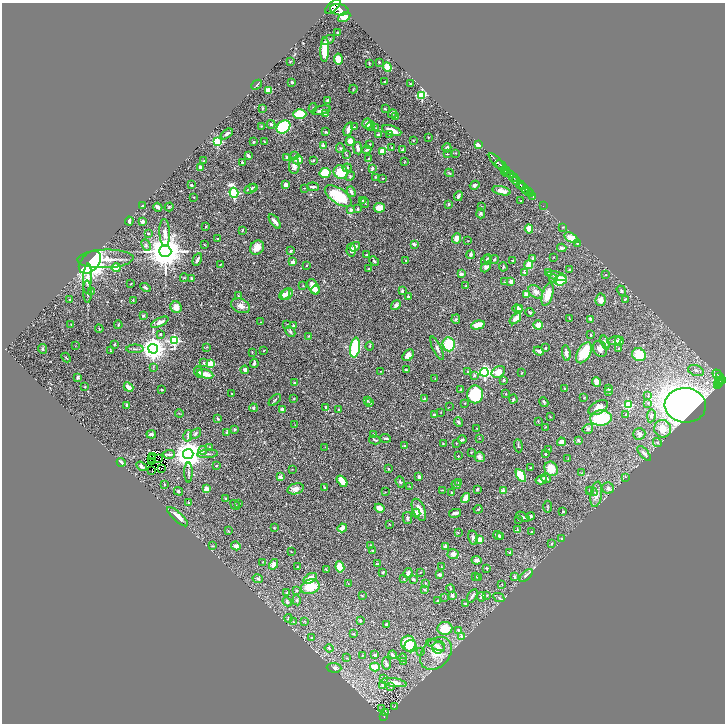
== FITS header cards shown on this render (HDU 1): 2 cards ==
NAXIS1  =                 1446
NAXIS2  =                 1443

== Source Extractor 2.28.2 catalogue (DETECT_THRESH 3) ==
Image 1446 x 1443 px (HDU 1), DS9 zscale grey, zoomed out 1/2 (1 PNG px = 2 x 2 image px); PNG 727 x 726 px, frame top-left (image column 2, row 1442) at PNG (2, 3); each listed source drawn as its Kron ellipse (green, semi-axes under 4 px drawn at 4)
Background 0.702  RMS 0.022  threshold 0.0669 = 3 sigma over >= 5 px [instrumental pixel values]
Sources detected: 551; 21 cannot appear on this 1/2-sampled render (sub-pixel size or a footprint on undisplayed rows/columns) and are neither listed nor drawn; of the other 530, the 500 brightest by FLUX_AUTO listed and drawn (30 fainter detections omitted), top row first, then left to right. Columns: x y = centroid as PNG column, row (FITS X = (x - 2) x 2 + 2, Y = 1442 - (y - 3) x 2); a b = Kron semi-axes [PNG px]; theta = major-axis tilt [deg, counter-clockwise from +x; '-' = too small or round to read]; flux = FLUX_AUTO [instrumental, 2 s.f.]
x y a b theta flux
333 6 9 4 45 3400
339 10 9 5 -11 3600
344 17 6 4 28 160
337 33 3 2 - 3.2
328 40 7 2 27 9.7
325 50 12 4 88 120
338 59 5 4 - 48
290 61 4 2 - 4.5
379 62 2 2 - 5.4
369 63 3 2 - 3.7
387 67 5 4 - 53
292 82 3 2 - 6.8
384 82 2 2 - 4.5
410 84 2 2 - 2.2
257 85 6 2 44 3.5
353 89 4 2 - 3.1
268 90 3 3 - 70
422 95 3 3 - 300
328 100 3 2 - 8.2
262 108 3 2 - 4.7
313 108 4 3 - 4.2
385 109 2 2 - 5.6
321 110 10 4 15 16
300 114 6 5 - 110
325 114 4 3 - 25
393 114 4 3 - 4.7
396 117 4 2 - 2
271 124 4 3 - 5.6
367 124 5 4 - 19
261 126 3 3 - 3.5
370 126 5 3 - 7.1
283 127 7 6 - 400
354 127 2 2 - 3.4
376 128 2 2 - 2.1
348 129 7 3 70 26
392 130 10 4 -18 43
326 132 3 2 - 5.2
227 134 7 3 36 12
390 134 3 3 - 6
378 135 3 3 - 14
428 137 2 2 - 3.4
413 140 3 2 - 2.5
264 141 3 2 - 2.6
350 141 5 4 - 35
217 142 3 3 - 270
253 142 2 2 - 5.8
479 144 4 2 - 52
369 145 3 2 - 2.8
323 146 3 3 - 16
392 147 2 2 - 7.9
340 148 4 4 - 6.5
358 148 6 3 -82 14
447 148 5 4 - 12
367 150 4 2 - 7.2
403 150 3 3 - 6.9
382 151 3 2 - 90
456 153 3 2 - 2.8
346 154 4 2 - 2.9
447 154 2 2 - 4
248 156 4 3 - 13
295 156 2 2 - 17
287 158 2 2 - 23
369 158 3 2 - 2.1
298 160 5 4 - 26
313 160 3 3 - 3.1
204 161 2 2 - 3.5
496 161 10 2 -48 1000
242 162 3 2 - 4.8
404 162 3 2 - 1.7
294 166 8 5 88 27
501 166 6 2 -43 750
201 168 4 3 - 21
347 168 4 4 - 7.3
372 168 3 2 - 18
504 170 2 1 - 60
506 171 2 1 - 84
341 172 7 6 - 110
325 173 5 5 - 130
449 173 4 3 - 4.8
507 173 4 1 - 270
510 174 3 2 - 380
350 176 5 4 - 4.7
375 177 4 3 - 4.5
383 178 3 2 - 1.6
514 178 4 1 - 220
516 181 4 3 - 450
192 185 2 2 - 4.5
286 185 3 3 - 21
475 185 5 4 - 11
521 185 4 2 - 1000
253 187 3 2 - 2.8
313 187 6 2 -5 10
523 187 2 1 - 440
305 188 2 2 - 2
250 189 6 4 29 12
526 190 4 2 - 570
502 191 9 3 -12 33
351 192 5 3 - 13
529 192 3 2 - 450
234 193 5 4 - 420
530 194 2 1 - 270
338 196 15 7 -33 190
458 196 5 3 - 14
194 197 2 1 - 2.3
533 197 3 2 - 270
363 201 3 3 - 5.1
521 201 2 2 - 2.5
365 202 5 3 - 6
449 204 2 2 - 7.7
142 206 3 2 - 3.4
481 206 3 2 - 1.8
543 206 2 1 - 17
158 207 5 2 - 14
169 207 4 3 - 3.5
379 208 5 5 - 51
358 209 3 2 - 5.3
351 210 3 3 - 12
481 213 5 4 - 5.7
129 221 4 2 - 9
142 221 3 2 - 26
275 221 8 3 -53 18
206 227 2 2 - 2.8
563 227 3 2 - 2.1
529 229 4 3 - 48
242 230 4 3 - 4.1
165 233 13 5 -87 24
148 234 2 2 - 6.1
457 238 5 4 - 25
571 238 7 4 -30 55
218 239 3 2 - 4.1
468 241 3 2 - 1.6
577 243 3 3 - 4.6
414 244 4 3 - 13
146 245 6 3 -64 5.8
204 245 3 2 - 1.6
355 247 5 3 - 16
257 248 7 6 - 39
562 248 4 3 - 12
351 250 7 4 87 15
165 251 6 5 - 12000
291 251 3 3 - 5.1
471 254 4 3 - 9.1
366 255 2 2 - 7.2
553 257 2 2 - 1.8
488 258 4 2 - 4
533 258 4 3 - 6.6
105 259 28 9 2 89
494 259 4 3 - 4.8
197 260 6 2 61 10
406 260 2 1 - 1.7
486 260 5 2 - 4.3
374 261 5 3 - 4.8
513 261 3 3 - 4.1
90 262 13 8 48 1300
293 262 4 3 - 17
221 264 3 2 - 2.8
529 264 5 3 - 72
307 265 2 2 - 1.9
486 267 6 4 48 14
503 267 4 3 - 4.7
116 268 4 4 - 57
369 269 3 3 - 3.9
569 270 3 3 - 4.1
524 272 4 3 - 5.5
549 273 4 3 - 10
461 274 3 3 - 18
606 275 2 2 - 2.3
557 276 10 4 -15 19
87 278 15 4 86 38
184 278 4 2 - 2.8
191 278 3 2 - 4.5
553 279 4 3 - 8.2
560 280 6 5 - 120
511 281 4 3 - 16
505 282 3 3 - 3.4
131 284 2 2 - 3
303 286 2 2 - 2
466 286 2 2 - 2.6
314 287 8 5 -59 50
145 288 5 3 - 7.6
315 290 4 3 - 29
92 291 3 2 - 1.9
402 291 3 3 - 6.5
621 291 6 3 -54 6
87 292 11 3 -89 12
536 292 8 5 -36 20
285 294 6 4 41 28
287 294 6 5 - 33
526 294 3 3 - 30
548 294 12 5 73 67
238 296 3 3 - 3
408 297 3 2 - 9.6
625 299 4 2 - 3.9
70 300 3 3 - 4.1
133 300 3 2 - 3.3
601 300 6 5 - 24
396 305 5 3 - 14
241 306 10 7 -24 26
176 307 6 5 - 32
517 309 5 4 - 35
519 309 4 3 - 21
530 312 4 2 - 5.1
143 316 3 3 - 5.4
569 318 4 2 - 1.7
456 319 5 4 - 6.1
515 319 7 4 41 30
591 319 3 2 - 21
160 322 9 4 27 19
261 322 2 2 - 1.8
287 324 3 2 - 2.6
71 325 2 2 - 1.6
118 325 4 2 - 4.2
478 325 7 4 15 59
538 325 5 4 - 30
293 326 2 2 - 7.3
99 329 4 2 - 3.2
290 332 6 3 -45 7.2
160 334 4 3 - 4
590 335 3 3 - 3.5
309 336 2 2 - 2.7
174 341 4 4 - 420
614 341 7 3 10 8
619 341 4 3 - 16
605 342 7 3 -71 9.2
114 344 3 2 - 3.3
449 344 7 6 - 170
75 346 2 2 - 1.9
370 346 4 2 - 3
206 347 3 3 - 3.2
355 348 10 5 82 320
437 348 13 4 -65 13
545 348 2 2 - 8.6
42 349 5 3 - 5.5
135 349 8 2 1 7
153 349 5 5 - 4800
600 349 8 6 -65 23
619 349 2 2 - 8.5
111 351 3 2 - 2.3
264 351 2 2 - 1.9
539 351 5 3 - 10
252 352 2 1 - 2.5
566 353 7 3 -80 22
584 353 11 6 62 130
408 355 6 5 - 25
639 355 7 6 - 110
66 358 5 2 - 3.6
204 363 3 3 - 5.1
254 363 5 3 - 12
211 364 3 3 - 180
153 367 3 2 - 3.2
245 370 4 3 - 9.9
406 370 3 2 - 6.2
696 370 8 5 -18 15
381 371 2 1 - 1.9
198 372 6 4 -70 14
468 372 4 3 - 3.9
484 372 4 4 - 890
498 372 7 5 35 49
522 373 2 2 - 2.5
205 374 8 3 -13 52
717 374 5 2 - 180
474 375 4 3 - 6.8
77 377 4 3 - 8.1
719 377 2 2 - 110
435 378 2 2 - 2
504 380 2 2 - 5.5
722 380 2 2 - 300
719 381 3 2 - 240
596 382 5 4 - 18
294 383 4 3 - 3.6
719 383 4 3 - 110
718 385 3 2 - 46
85 387 3 2 - 3.2
128 387 5 3 - 44
565 388 3 2 - 5.1
460 389 2 2 - 3.4
608 389 4 3 - 5.3
162 390 2 2 - 5.2
609 392 4 3 - 4.1
232 393 2 1 - 2.3
475 394 9 8 - 220
506 394 2 2 - 2.4
648 395 4 3 - 3.7
584 398 3 2 - 2.7
294 399 3 2 - 2.2
424 399 2 2 - 28
513 399 4 3 - 8.2
275 400 7 2 45 5.3
367 401 3 3 - 6.3
544 402 5 3 - 6.2
370 403 3 2 - 7.2
465 403 3 2 - 2.1
648 403 4 3 - 5.7
127 405 3 2 - 6.9
628 405 3 3 - 270
685 405 21 17 -6 3400
326 407 3 3 - 11
449 407 3 2 - 1.6
253 408 4 4 - 6.2
598 408 11 6 30 31
282 409 2 2 - 25
339 410 3 3 - 5.6
441 412 3 2 - 1.7
179 413 4 2 - 2.5
626 414 2 2 - 5
434 415 4 3 - 7.6
651 416 6 4 81 14
550 417 4 3 - 3.5
601 418 11 7 5 230
218 419 3 3 - 7
538 421 3 2 - 2
458 422 5 3 - 8.8
295 425 2 2 - 1.9
546 427 2 2 - 1.9
477 428 2 2 - 1.8
235 429 4 4 - 5
588 429 5 5 - 8.5
663 429 9 8 - 62
227 432 2 2 - 7
195 433 6 4 40 7.2
151 434 4 3 - 13
373 434 2 2 - 2.6
639 434 6 5 - 11
188 436 6 3 76 6.2
386 438 5 2 - 4.6
479 438 2 1 - 1.5
375 440 6 2 -15 5.1
462 440 4 3 - 6.5
578 440 3 2 - 10
561 442 4 3 - 39
657 442 5 4 - 6.2
456 443 2 2 - 2.6
443 444 3 2 - 2.7
405 446 3 2 - 6.6
518 446 7 3 -85 6.3
210 447 3 3 - 4.4
325 447 2 2 - 1.7
548 449 3 2 - 1.9
203 450 4 4 - 9.3
471 452 3 2 - 2.4
169 454 6 2 3 2.6
188 454 5 5 - 6700
207 454 10 3 4 9.2
545 454 3 2 - 5.6
644 454 9 3 -48 16
153 456 2 1 - 1.5
458 456 2 2 - 5.4
480 457 5 5 - 20
568 458 3 2 - 2
152 459 2 1 - 1.7
158 459 2 1 - 2.2
121 462 4 2 - 14
152 462 2 1 - 1.5
142 466 6 3 -34 11
216 466 3 2 - 3.2
162 468 2 1 - 3.4
388 468 3 3 - 3.5
531 468 3 2 - 4.1
292 469 2 2 - 1.7
551 469 7 6 - 70
152 470 2 1 - 2.6
188 472 10 3 -90 8.5
581 473 3 3 - 2.9
521 475 7 3 -59 150
280 477 2 2 - 49
419 477 2 2 - 19
625 477 2 2 - 1.8
546 478 5 3 - 9
541 480 6 4 10 26
342 481 6 4 -49 53
400 482 6 3 -71 6.7
459 482 4 3 - 5.4
164 484 3 2 - 2.7
456 484 5 3 - 5.6
409 486 3 2 - 2.2
324 488 4 2 - 4.9
608 488 6 5 - 14
206 489 3 3 - 46
295 489 8 5 15 23
477 489 3 2 - 6.2
442 490 4 2 - 2.4
590 490 4 3 - 4
178 491 4 3 - 4.6
503 491 2 2 - 77
592 491 6 3 -29 6.9
385 492 2 2 - 1.5
451 493 3 2 - 2.5
596 494 13 5 82 39
465 498 5 4 - 41
226 499 3 2 - 3.2
189 503 3 3 - 3.2
239 503 2 2 - 4.4
235 505 5 3 - 4.9
548 507 6 2 88 4.3
379 508 5 3 - 41
478 509 4 3 - 5.5
419 510 11 6 -67 46
563 512 3 3 - 4.4
416 513 4 3 - 6.9
455 513 6 2 12 13
530 516 4 3 - 8.9
178 517 13 4 -42 40
523 517 7 2 -29 6
407 518 6 4 -79 9.4
519 519 2 2 - 4.2
389 524 2 2 - 1.5
274 528 2 2 - 3.1
342 528 5 3 - 34
517 530 3 3 - 3.9
228 531 3 2 - 4
458 532 3 2 - 2.2
532 532 3 2 - 4.4
498 535 5 2 - 11
500 537 3 2 - 8.2
473 538 7 4 -78 12
561 539 4 3 - 4
480 540 2 2 - 82
551 544 4 2 - 3.4
371 545 2 2 - 6
213 546 3 3 - 3.1
236 546 5 4 - 18
445 546 2 2 - 29
372 551 3 3 - 4.4
291 552 3 2 - 1.9
510 553 3 3 - 3.8
453 554 5 5 - 14
476 560 5 4 - 13
262 562 3 2 - 2
274 564 5 4 - 30
377 564 4 3 - 3.8
298 567 3 2 - 3
340 567 5 4 - 77
442 567 2 2 - 2.3
487 568 3 3 - 3.8
326 570 3 2 - 3
383 572 3 3 - 5.5
420 572 2 2 - 2.3
408 573 5 3 - 12
440 575 4 3 - 11
526 575 8 4 44 13
475 576 3 2 - 2.6
478 577 2 2 - 4.6
515 577 4 3 - 5.9
310 578 7 4 34 46
258 579 5 3 - 6.8
404 579 2 2 - 2.3
413 579 3 2 - 7
425 583 3 2 - 2.6
348 584 3 2 - 1.6
502 584 3 2 - 1.6
310 587 9 7 17 96
450 588 4 3 - 4.6
425 590 3 2 - 4.2
296 591 3 3 - 4.7
287 593 4 3 - 6
487 595 3 3 - 3.3
362 596 4 3 - 3.7
452 596 4 3 - 13
472 596 7 3 57 10
445 597 3 2 - 1.6
481 597 5 4 - 14
499 598 6 2 -27 3.9
297 600 5 3 - 5.5
437 601 2 2 - 2.7
287 602 5 3 - 7.2
465 604 2 2 - 3
288 618 4 3 - 4.5
305 621 3 2 - 2.9
360 621 3 3 - 4.3
293 622 4 3 - 3.4
387 624 3 2 - 6.9
445 628 7 6 - 120
458 630 3 3 - 5.9
354 634 2 2 - 4.4
461 636 4 3 - 12
311 638 3 3 - 2.9
408 643 8 7 - 110
436 645 10 4 -27 16
410 646 6 6 - 99
439 647 6 6 - 16
329 648 4 3 - 5.3
421 651 3 3 - 3.9
436 653 18 13 49 86
375 655 3 3 - 8
393 655 4 3 - 9.8
362 656 3 2 - 1.7
347 658 4 2 - 2.9
402 658 4 3 - 7.5
403 661 3 3 - 4.4
386 664 6 3 -87 6.6
375 667 5 3 - 75
334 668 7 5 -4 16
383 679 3 2 - 2.1
394 683 12 4 -9 29
382 685 4 3 - 6.8
391 687 2 2 - 1.6
395 706 4 1 - 2
382 709 2 1 - 5.4
386 713 3 2 - 7.2
384 716 4 2 - 78
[30 fainter detections neither listed nor drawn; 21 sub-pixel or undisplayed-footprint detections neither listed nor drawn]